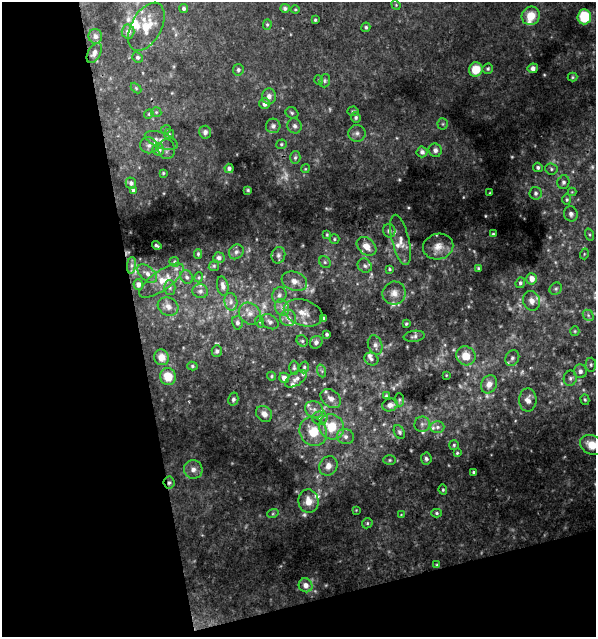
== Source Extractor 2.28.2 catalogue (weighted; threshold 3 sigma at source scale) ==
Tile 3 of 2 x 2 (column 1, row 2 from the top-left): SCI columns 21-614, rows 1-635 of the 1225 x 1270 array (HDU 1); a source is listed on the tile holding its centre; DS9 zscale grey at full resolution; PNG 598 x 639 px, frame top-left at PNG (2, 2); each listed source drawn as its Kron ellipse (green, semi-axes under 4 px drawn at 4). Shown black and unused: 29% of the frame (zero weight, under 2 of 3 exposures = <1% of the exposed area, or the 3 px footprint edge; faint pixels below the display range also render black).
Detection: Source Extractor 2.28.2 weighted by HDU 2 'WHT'; one run over the whole footprint, this tile lists its part. Background 0.0611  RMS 0.0053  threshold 0.0236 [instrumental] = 3 sigma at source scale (4.5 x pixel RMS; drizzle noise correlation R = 1.50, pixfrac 1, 0.0396/0.0396 arcsec/px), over >= 5 px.
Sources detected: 199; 13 too faint to see at this stretch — neither listed nor drawn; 22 inside a brighter listed object's ellipse — not listed separately; the other 164 listed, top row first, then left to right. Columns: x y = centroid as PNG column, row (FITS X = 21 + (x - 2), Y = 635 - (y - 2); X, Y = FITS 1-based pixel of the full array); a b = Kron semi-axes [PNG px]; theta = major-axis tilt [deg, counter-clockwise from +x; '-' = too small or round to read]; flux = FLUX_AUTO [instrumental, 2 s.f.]
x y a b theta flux
396 5 5 4 - 0.59
285 8 5 4 - 1
184 9 4 4 - 1.3
295 9 4 4 - 0.53
531 16 9 9 - 8.5
584 17 7 7 - 28
315 20 3 3 - 0.68
267 24 5 4 - 0.75
146 27 26 15 61 12
366 27 5 4 - 0.84
128 32 7 6 - 2.9
95 36 7 7 - 2.6
94 53 11 6 61 2.8
137 57 5 5 - 0.93
533 68 5 4 - 1.7
476 69 7 6 - 9.5
488 69 5 5 - 0.85
238 70 6 5 - 1.3
572 77 5 4 - 0.64
319 80 5 3 - 0.4
325 81 7 5 70 1
136 88 6 4 -46 0.59
269 96 8 7 - 2.9
265 104 5 5 - 3.2
353 111 5 4 - 0.78
156 112 5 5 - 0.74
292 113 7 5 -28 0.94
149 114 5 4 - 0.59
356 117 5 5 - 1.2
443 124 5 5 - 0.77
273 126 7 7 - 1.8
295 126 8 7 - 1.7
166 129 5 3 - 0.5
205 132 6 6 - 1.6
357 133 8 8 - 2.2
169 134 5 5 - 0.76
161 140 17 7 -21 3.6
281 144 5 5 - 0.88
149 145 9 8 - 2
158 149 6 5 - 4
167 149 10 8 -83 1.9
435 150 7 6 - 2
422 152 5 5 - 2
295 157 6 5 - 0.94
538 167 5 4 - 1.2
229 168 4 4 - 1.1
305 169 4 3 - 0.45
551 169 6 5 - 1.1
163 173 3 3 - 0.64
563 182 7 6 - 1.5
131 183 5 5 - 1.7
248 190 4 3 - 0.68
133 191 4 3 - 1.3
572 192 4 4 - 0.48
490 193 3 2 - 0.4
535 193 6 6 - 1.5
567 200 5 4 - 0.75
571 214 8 6 -69 1.7
389 231 7 6 - 1.6
493 234 3 3 - 0.62
327 235 3 3 - 0.59
590 235 6 3 -71 0.69
334 239 5 4 - 0.72
401 240 26 8 -76 4.9
157 245 5 3 - 0.79
366 246 11 8 -41 5.1
438 246 15 12 12 5.1
236 252 8 7 - 1.7
198 254 4 4 - 0.73
584 254 5 3 - 0.57
278 255 8 7 - 1.7
219 258 5 5 - 1.6
174 262 5 4 - 0.71
325 262 6 5 - 1
131 265 8 4 82 1.4
214 266 5 5 - 0.82
365 266 7 6 - 1.6
479 268 3 3 - 0.85
389 269 4 4 - 0.65
147 274 11 7 -42 2.7
187 277 7 6 - 1.4
199 277 5 3 - 0.57
532 279 5 5 - 4.2
162 281 26 9 35 8.2
294 281 13 9 -20 4.2
520 283 5 4 - 1
138 284 5 4 - 2.5
223 286 10 5 -79 2.4
170 287 7 5 -89 1.2
556 289 7 5 45 1.1
200 291 8 7 - 1.8
394 293 12 11 - 4.1
279 295 8 7 - 1.8
532 301 10 8 -71 3.5
231 302 9 6 -79 2.2
168 306 10 9 - 3.1
282 308 8 6 -62 2.3
303 313 20 13 -18 7.1
250 314 12 10 -43 4.1
588 315 6 4 -47 1.1
288 318 8 8 - 3.1
323 319 4 4 - 1.8
260 322 6 3 -72 0.53
270 322 9 6 -33 1.8
237 323 7 5 -78 1.7
406 324 3 3 - 0.68
575 331 5 4 - 0.66
327 334 3 3 - 0.97
414 336 10 5 7 1.5
302 341 6 5 - 0.93
316 342 6 6 - 1.5
375 345 10 7 -70 2.2
217 351 6 5 - 1.2
466 356 10 9 - 7.6
161 357 8 7 - 4.5
512 358 8 6 59 1.5
371 359 7 6 - 1.4
591 365 7 5 88 1.1
192 366 5 4 - 0.86
304 367 6 4 74 0.9
294 368 7 4 -89 0.99
322 371 6 4 -71 0.86
580 371 7 6 - 2
446 375 3 2 - 0.43
272 376 4 4 - 0.68
168 377 8 8 - 9.7
284 378 5 5 - 3
570 378 7 6 - 1.5
296 379 12 6 33 2.4
489 384 9 8 - 4
386 396 4 3 - 0.65
233 399 6 5 - 1.2
331 399 11 8 -39 3.4
399 400 6 4 -85 0.87
528 400 11 8 -90 3.6
585 400 5 4 - 0.78
390 405 8 6 20 2.5
314 409 9 8 - 2.9
264 414 8 7 - 3.2
320 418 8 6 0 1.9
422 424 8 7 - 1.9
331 427 13 12 - 14
437 427 7 6 - 1.7
313 432 15 13 -56 13
399 432 7 5 -61 1.2
345 437 8 7 - 2.5
454 445 5 5 - 0.83
592 445 12 9 -25 8.8
457 453 4 4 - 0.66
426 459 6 5 - 1.4
390 460 6 5 - 0.84
328 466 10 8 57 4.5
193 469 9 9 - 3.2
474 472 3 3 - 1
169 483 6 5 - 1.3
443 490 5 4 - 0.73
308 501 12 10 -82 7.2
356 510 4 4 - 0.44
273 513 6 4 20 0.71
437 513 5 4 - 0.89
401 515 4 4 - 0.43
367 523 5 5 - 0.8
437 565 4 4 - 0.52
306 585 7 6 - 3.5
Overlapping masked pixels (flux is a lower limit): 1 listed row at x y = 169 483
Isophote crosses this tile's border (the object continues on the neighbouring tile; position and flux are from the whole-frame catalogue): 1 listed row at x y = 592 445